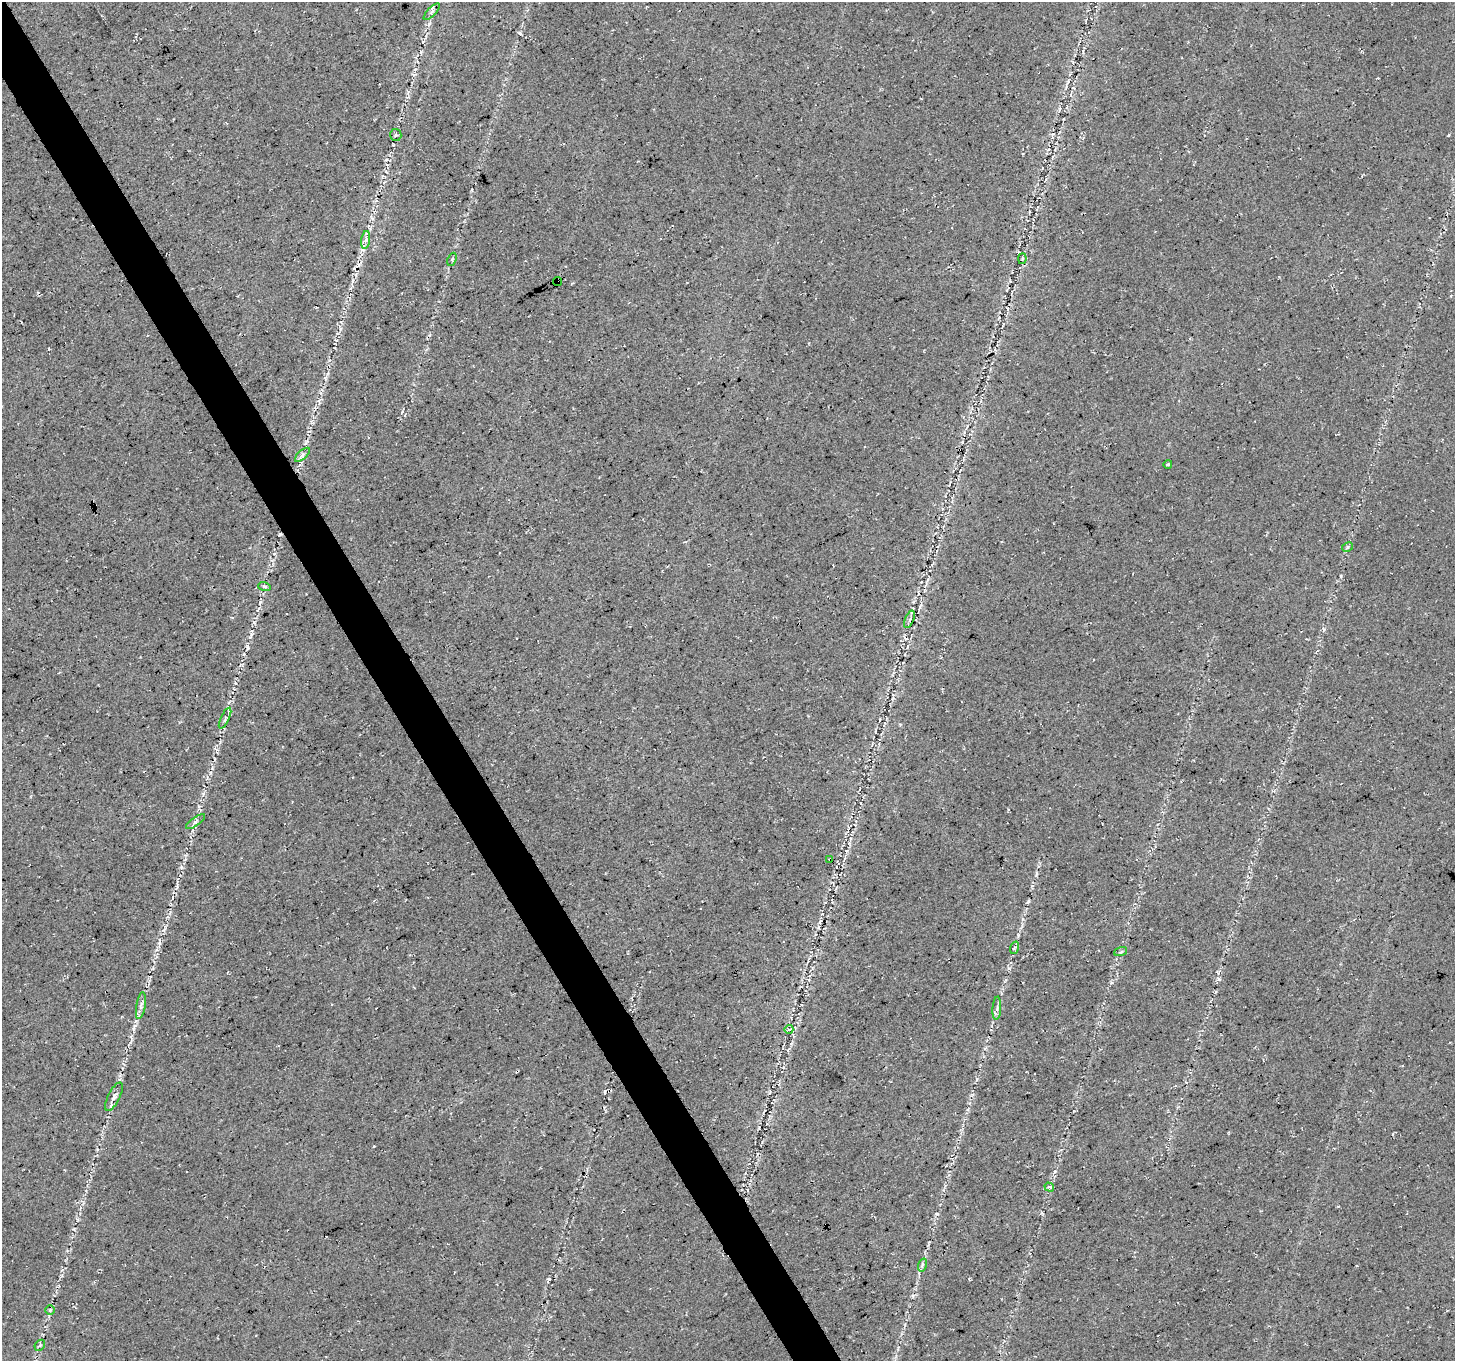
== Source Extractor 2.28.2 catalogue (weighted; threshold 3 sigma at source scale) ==
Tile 11 of 4 x 4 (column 3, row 3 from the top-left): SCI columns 2912-4364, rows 1528-2886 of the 5818 x 5711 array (HDU 1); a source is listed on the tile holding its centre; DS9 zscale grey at full resolution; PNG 1457 x 1363 px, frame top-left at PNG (2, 2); each listed source drawn as its Kron ellipse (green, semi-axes under 4 px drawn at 4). Shown black and unused: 3% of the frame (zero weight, under 3 of 4 exposures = <1% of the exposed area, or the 3 px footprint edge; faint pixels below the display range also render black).
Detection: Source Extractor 2.28.2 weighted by HDU 2 'WHT'; one run over the whole footprint, this tile lists its part. Background 0.0283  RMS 0.0083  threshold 0.0375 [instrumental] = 3 sigma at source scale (4.5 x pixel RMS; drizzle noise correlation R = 1.50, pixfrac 1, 0.0396/0.0396 arcsec/px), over >= 5 px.
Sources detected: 27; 2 cosmic-ray / hot-pixel residue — neither listed nor drawn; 1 inside a brighter listed object's ellipse — not listed separately; the other 24 listed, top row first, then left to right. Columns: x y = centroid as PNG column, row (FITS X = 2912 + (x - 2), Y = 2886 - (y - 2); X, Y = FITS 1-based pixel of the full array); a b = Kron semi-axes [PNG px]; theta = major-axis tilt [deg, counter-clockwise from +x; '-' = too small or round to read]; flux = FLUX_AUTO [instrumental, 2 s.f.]
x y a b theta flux
432 12 11 3 46 1.6
396 135 6 5 - 1.6
366 240 9 4 81 2.8
452 259 7 4 68 1.2
1022 259 5 4 - 1.1
557 282 5 4 - 14
302 455 9 4 43 2.5
1168 464 4 3 - 0.83
1347 547 6 4 30 1.4
264 586 6 4 -19 1.3
909 619 9 3 68 1.9
225 718 11 3 64 2.1
196 822 11 3 36 2
830 859 3 3 - 2.2
1014 948 6 4 71 1.4
1121 952 7 3 19 1.4
141 1006 14 4 80 3.2
997 1008 11 3 86 2.2
789 1029 4 3 - 0.99
114 1097 16 6 63 3.8
1049 1187 5 3 - 0.99
922 1265 7 4 72 1.5
50 1310 5 5 - 1.2
40 1345 6 4 47 1.4
Overlapping masked pixels (flux is a lower limit): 2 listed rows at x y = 557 282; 830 859
Unlisted compact peaks at least as high as the median listed source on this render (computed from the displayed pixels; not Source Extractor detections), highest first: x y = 1219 979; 937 1214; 254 622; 159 943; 1341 576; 520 33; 1324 629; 1055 1171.